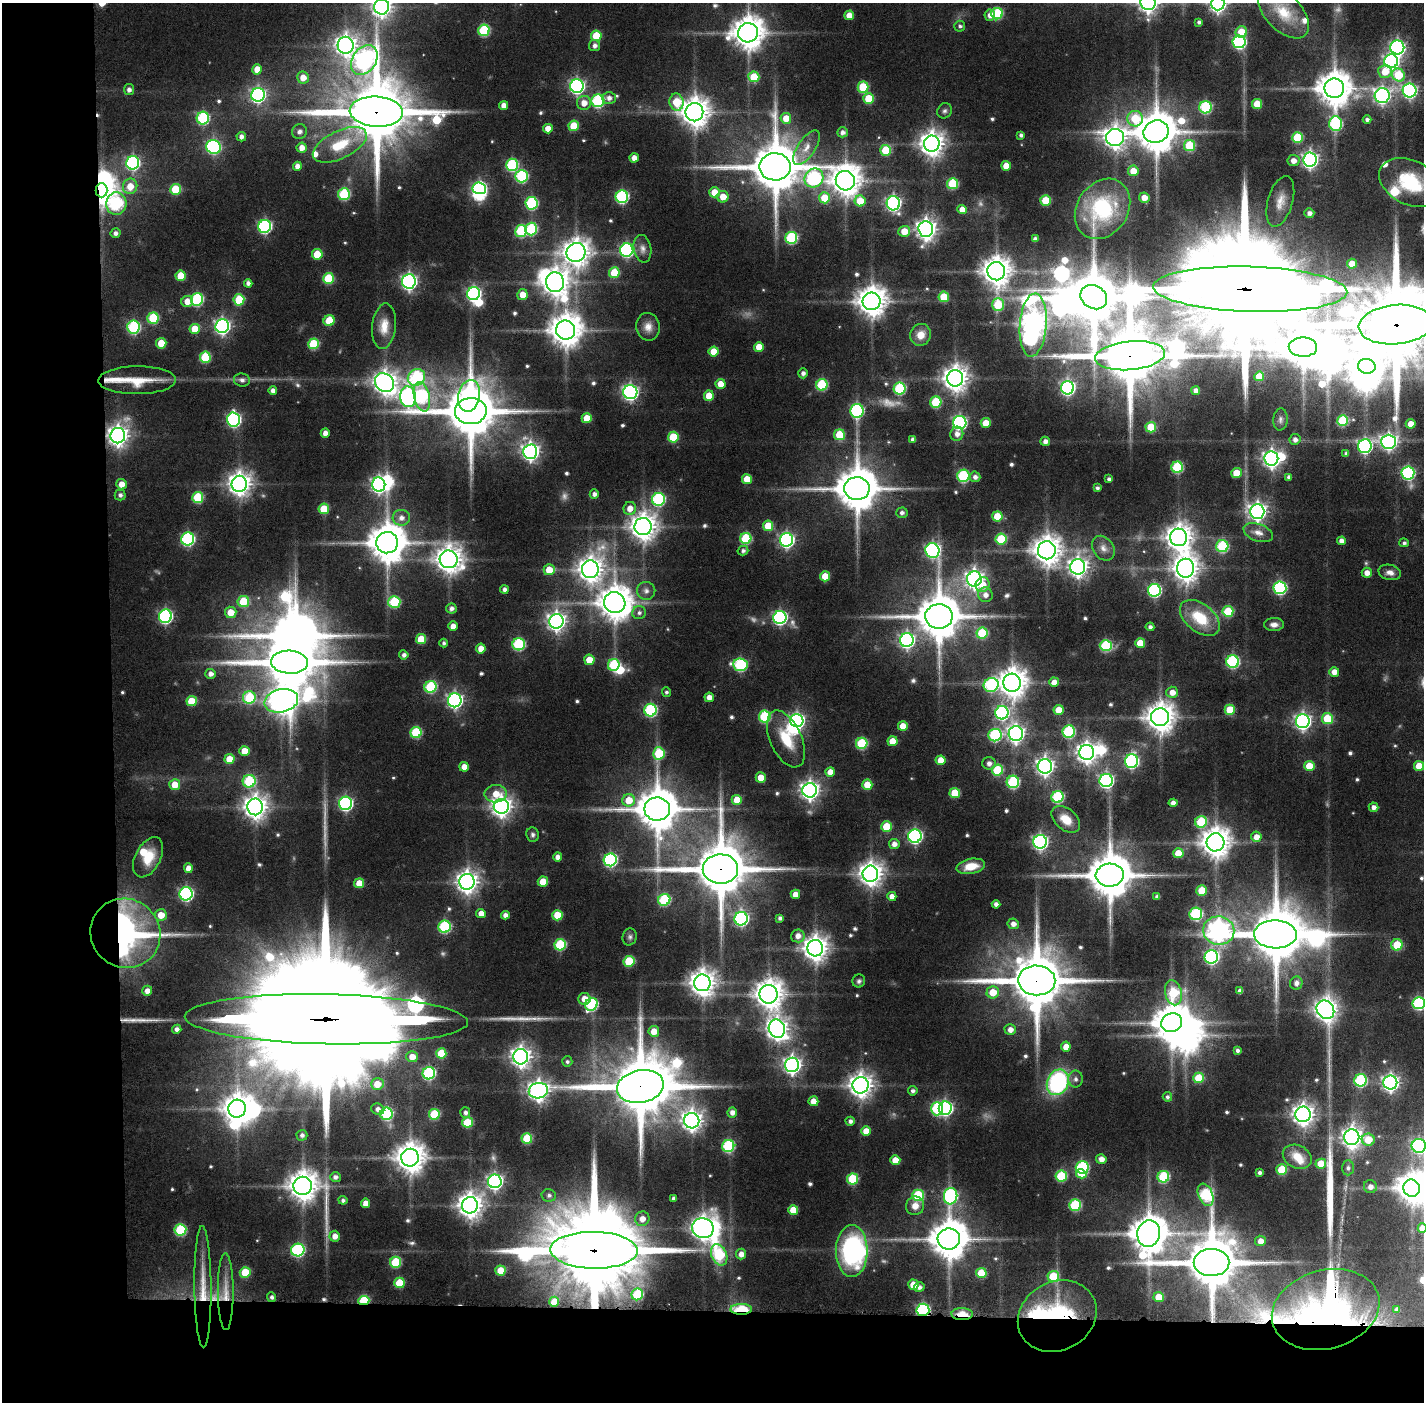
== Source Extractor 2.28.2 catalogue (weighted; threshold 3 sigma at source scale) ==
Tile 7 of 3 x 3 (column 1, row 3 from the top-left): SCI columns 1-1422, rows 34-1433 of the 4268 x 4257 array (HDU 1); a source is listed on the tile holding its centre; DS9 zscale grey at full resolution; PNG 1426 x 1404 px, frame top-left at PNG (2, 3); each listed source drawn as its Kron ellipse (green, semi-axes under 4 px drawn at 4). Shown black and unused: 14% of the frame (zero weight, under 3 of 6 exposures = <1% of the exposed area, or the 3 px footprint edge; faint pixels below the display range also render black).
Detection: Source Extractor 2.28.2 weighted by HDU 2 'WHT'; one run over the whole footprint, this tile lists its part. Background 0.0929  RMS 0.0074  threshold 0.0305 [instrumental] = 3 sigma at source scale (4.09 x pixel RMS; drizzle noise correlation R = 1.36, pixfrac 0.8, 0.05/0.05 arcsec/px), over >= 5 px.
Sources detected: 609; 12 too faint to see at this stretch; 21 inside a brighter object's white glare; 1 cosmic-ray / hot-pixel residue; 3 long thin detections or spike segments (spike, bleed or trail) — neither listed nor drawn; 7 inside a brighter listed object's ellipse — not listed separately; of the other 565, all 500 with FLUX_AUTO >= 1.64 (the completeness limit of this list) listed and drawn (65 fainter detections not listed), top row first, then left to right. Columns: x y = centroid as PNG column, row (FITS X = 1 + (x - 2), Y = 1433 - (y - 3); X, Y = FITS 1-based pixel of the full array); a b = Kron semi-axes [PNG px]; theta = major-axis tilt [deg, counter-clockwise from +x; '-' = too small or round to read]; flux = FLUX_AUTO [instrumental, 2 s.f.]
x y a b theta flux
1148 3 8 7 - 410
1218 3 7 7 - 280
382 7 8 7 - 380
1283 12 31 18 -46 22
997 14 6 5 - 48
849 15 5 5 - 8.6
990 15 6 5 - 4.7
1199 22 4 4 - 1.9
960 26 5 5 - 1.8
484 30 6 5 - 54
1241 32 6 5 - 15
748 33 10 9 - 1400
596 36 5 5 - 22
1239 42 6 6 - 120
346 45 8 8 - 460
594 46 5 5 - 3.1
1397 47 7 7 - 170
364 60 16 12 57 300
1391 61 7 7 - 190
257 69 5 5 - 9.9
1385 71 6 6 - 13
1398 75 7 6 - 29
754 77 5 5 - 21
303 78 6 6 - 8.1
577 86 7 6 - 180
863 87 5 5 - 31
1334 88 10 10 - 1600
129 90 5 5 - 2.9
1410 91 7 7 - 160
258 95 7 6 - 170
1382 96 7 7 - 220
609 98 7 6 - 3.7
869 98 5 5 - 23
598 101 6 6 - 81
676 102 8 7 - 27
584 103 7 7 - 7.3
1257 104 5 5 - 18
504 105 4 4 - 5.9
1205 107 6 6 - 68
945 111 8 7 - 2
376 112 26 15 -3 7900
694 112 9 9 - 1100
203 118 6 6 - 72
786 118 5 5 - 10
1135 119 8 7 - 31
1367 120 4 4 - 2.3
1336 124 7 6 - 90
574 126 5 5 - 22
548 129 5 5 - 8.6
299 132 8 7 - 2.9
842 132 5 5 - 3
1156 132 13 11 20 2600
1021 135 4 4 - 2.1
241 137 5 4 - 3.2
1115 137 9 8 - 540
1297 137 5 5 - 36
932 144 8 8 - 690
340 145 29 13 26 28
1189 146 5 5 - 33
214 147 7 7 - 120
302 148 5 5 - 6
806 148 20 8 56 8.2
886 150 5 5 - 31
634 158 4 4 - 5.7
1310 160 7 6 - 250
1293 161 6 5 - 5.2
133 163 6 6 - 120
512 165 6 6 - 67
297 166 4 4 - 4.7
1006 166 5 5 - 11
775 167 16 13 -1 4100
1133 171 5 5 - 12
522 176 6 6 - 77
814 178 10 9 - 95
845 181 10 9 - 1200
1410 183 33 22 -26 43
952 184 5 5 - 40
130 186 8 7 - 9.9
479 188 7 6 - 110
175 189 5 5 - 25
102 190 7 6 - 860
714 192 5 5 - 13
344 194 6 6 - 53
622 197 6 6 - 95
723 197 6 6 - 9.6
824 198 5 5 - 18
1144 198 5 5 - 7
1046 200 5 5 - 24
860 201 5 5 - 15
1280 201 26 12 74 10
531 203 6 6 - 76
893 203 7 6 - 190
116 204 11 10 - 82
962 209 5 4 - 8
1103 209 32 25 56 71
1309 213 5 4 - 3.4
265 226 6 6 - 120
531 229 6 6 - 52
926 229 7 7 - 450
521 231 6 6 - 52
904 231 6 5 - 10
115 233 5 5 - 2.7
791 238 6 6 - 67
1035 239 4 4 - 2.7
642 249 14 9 -81 4.8
627 250 6 6 - 130
576 252 10 9 - 900
317 254 5 5 - 18
1352 264 5 5 - 10
996 271 9 9 - 1000
614 273 5 5 - 24
181 276 5 5 - 17
329 278 5 5 - 34
409 281 7 7 - 220
555 282 10 9 - 870
248 283 4 4 - 3.1
1250 289 97 22 -2 41000
474 294 6 6 - 140
522 295 5 5 - 8.2
944 297 5 5 - 20
1094 297 14 11 -30 4200
197 299 6 6 - 80
239 300 5 5 - 31
187 301 6 5 - 8
872 301 9 9 - 1100
998 304 6 6 - 34
153 318 5 5 - 39
329 321 6 5 - 19
1033 325 32 13 86 890
1396 325 37 19 5 15000
222 326 7 7 - 220
384 326 23 12 84 12
133 327 6 6 - 76
648 327 14 12 -79 6.6
195 329 5 5 - 15
566 330 9 9 - 1400
920 335 11 10 - 8.5
161 343 5 5 - 15
313 344 5 5 - 37
759 347 5 5 - 10
1303 347 14 9 -2 2000
714 352 5 5 - 15
1130 356 35 14 5 6700
205 357 5 5 - 37
1367 366 9 7 -11 770
803 373 5 5 - 3.1
1259 376 5 5 - 14
416 377 9 8 - 78
955 378 8 8 - 740
137 380 39 14 1 21
242 380 8 6 -11 2.9
385 383 10 8 -44 590
720 384 5 5 - 8.6
822 385 6 5 - 50
1067 388 7 6 - 160
900 389 6 6 - 63
273 391 4 4 - 3.5
1196 391 4 4 - 4
630 392 7 7 - 220
469 396 16 11 79 110
709 396 5 5 - 15
408 397 10 8 -82 250
422 397 15 8 -77 76
936 402 5 5 - 42
471 411 16 13 1 4700
857 411 7 6 - 100
587 418 5 5 - 14
1280 419 11 7 85 2.8
234 420 7 6 - 130
1343 421 5 5 - 45
960 423 6 6 - 140
986 423 5 5 - 13
1411 424 5 5 - 9.1
1151 427 5 5 - 24
325 433 4 4 - 4.7
957 434 7 6 - 4
839 435 5 5 - 23
118 436 8 7 - 440
673 437 5 5 - 26
913 439 4 4 - 2.4
1295 439 5 5 - 3.3
1045 441 5 4 - 3.6
1389 442 7 7 - 250
1365 446 7 7 - 140
530 452 7 7 - 310
1346 453 4 3 - 1.6
1271 458 7 7 - 310
1177 467 5 5 - 52
1237 473 5 5 - 15
1408 473 6 6 - 110
963 476 6 6 - 69
975 477 5 5 - 2.9
1289 477 4 4 - 2.5
747 479 5 5 - 15
1109 479 4 4 - 2.1
122 484 5 5 - 7
239 484 8 7 - 600
379 485 7 6 - 220
1097 488 4 3 - 1.8
857 489 13 11 3 2700
594 494 4 4 - 3.2
120 495 5 5 - 2.3
198 497 5 5 - 38
658 499 6 6 - 85
630 508 6 6 - 7.6
324 509 5 5 - 22
1257 511 7 7 - 320
902 513 6 5 - 2.3
997 516 5 5 - 20
401 518 8 8 - 4.8
768 526 5 5 - 21
643 527 8 8 - 850
1258 533 15 8 -20 5.9
1179 537 9 8 - 820
746 538 5 5 - 44
188 539 6 6 - 100
1001 539 5 5 - 37
786 540 6 6 - 170
1341 541 4 4 - 4.4
387 543 11 10 - 2000
1404 543 5 4 - 1.9
1222 546 6 6 - 60
1103 548 13 10 -54 5.7
932 550 7 7 - 160
1047 550 9 9 - 1000
743 551 5 4 - 2.1
449 559 9 8 - 800
1078 567 8 7 - 370
1186 568 9 8 - 830
590 569 9 8 - 730
549 570 5 5 - 13
1390 572 11 7 -15 4.5
1367 573 5 5 - 5.3
825 576 5 5 - 13
974 579 7 7 - 360
982 585 7 7 - 11
1280 588 6 6 - 110
504 590 4 4 - 2.9
1154 590 6 6 - 100
646 591 9 9 - 3.6
985 595 7 7 - 4.7
243 601 6 5 - 25
394 602 6 6 - 47
615 603 11 10 - 1400
451 608 5 5 - 2.9
1228 611 5 5 - 33
231 612 6 5 - 12
639 613 7 6 - 2.4
165 616 7 6 - 140
939 616 14 12 2 3100
780 617 6 6 - 150
1200 618 23 14 -38 27
556 621 7 7 - 350
1274 625 10 6 2 3.7
453 626 5 4 - 5.3
1150 627 4 4 - 2.5
982 633 6 5 - 35
421 639 5 5 - 20
907 640 7 7 - 200
444 643 4 4 - 1.8
1140 643 5 5 - 14
519 644 6 6 - 68
1106 646 6 5 - 56
481 648 5 4 - 7.5
404 655 4 4 - 2.8
589 660 5 5 - 12
289 662 18 11 -4 4500
1233 662 6 6 - 90
614 665 6 6 - 45
740 665 7 6 - 80
1334 672 5 5 - 6.7
210 674 5 5 - 3.8
1054 682 5 4 - 7.3
1012 683 9 8 - 1000
991 685 7 7 - 83
431 687 6 6 - 55
666 692 5 4 - 1.6
1172 692 6 5 - 6.1
249 697 6 6 - 44
709 697 5 4 - 5.1
455 700 7 7 - 210
192 701 5 5 - 21
281 701 17 11 13 810
650 710 6 6 - 90
1059 710 5 5 - 13
1230 710 5 5 - 23
1002 713 7 6 - 130
765 717 6 6 - 53
1160 717 9 9 - 1100
1327 719 5 5 - 25
797 721 7 6 - 180
1303 721 7 7 - 260
903 726 5 5 - 13
1069 732 6 6 - 68
416 733 5 5 - 44
1016 734 7 7 - 280
995 735 7 6 - 71
786 739 30 15 -66 24
893 741 5 5 - 13
862 743 6 5 - 50
245 751 5 5 - 11
1087 752 7 7 - 470
659 753 6 5 - 35
229 759 5 5 - 16
941 760 5 5 - 9.5
1132 761 7 6 - 120
989 763 6 6 - 3.7
1045 766 7 7 - 310
1309 766 5 5 - 15
1419 766 5 5 - 14
464 767 5 4 - 6.4
997 770 5 5 - 39
830 772 5 4 - 7.5
761 778 5 5 - 10
1106 780 6 6 - 160
249 781 6 6 - 56
1013 782 6 6 - 69
175 785 5 5 - 12
867 785 5 5 - 13
810 790 7 7 - 370
955 793 5 5 - 24
496 794 11 8 3 11
1058 797 6 6 - 66
629 800 6 6 - 15
737 800 5 5 - 14
346 803 6 6 - 130
1173 803 4 4 - 4.4
501 806 7 7 - 470
255 807 8 8 - 630
1373 807 5 4 - 3.6
657 809 13 11 -1 2700
1066 819 16 10 -40 10
1201 822 6 5 - 41
887 827 5 5 - 23
533 835 7 6 - 2
915 836 6 6 - 150
1256 837 5 5 - 6.6
1040 842 7 7 - 200
1215 842 9 9 - 1100
894 844 5 5 - 4.4
1178 853 5 5 - 15
148 857 22 12 63 18
557 857 4 4 - 4.2
610 860 6 6 - 110
971 866 14 7 11 13
188 868 4 4 - 6.8
720 869 18 14 1 5000
870 874 8 8 - 650
1110 875 14 11 6 3300
467 882 8 7 - 520
543 882 5 5 - 12
359 883 5 5 - 12
1202 891 5 5 - 20
186 894 6 6 - 140
795 894 4 4 - 7
892 896 4 4 - 4.8
1157 897 4 4 - 2.2
664 900 6 6 - 53
996 904 4 4 - 3.4
481 913 5 4 - 6.2
1196 914 6 6 - 73
161 915 6 6 - 9.7
505 915 4 4 - 3.9
557 915 5 5 - 19
780 918 4 4 - 2.3
741 919 7 6 - 150
1013 924 5 5 - 4.1
444 927 6 6 - 69
1219 931 15 14 - 460
125 933 35 34 - 250
1275 934 21 14 -2 5100
798 936 7 6 - 5.4
630 937 8 7 - 2.2
560 945 6 5 - 47
1397 945 5 5 - 20
815 948 8 8 - 750
1211 957 7 6 - 140
629 961 5 5 - 33
1037 980 18 15 -1 5700
859 981 7 6 - 1.8
702 983 8 8 - 790
1296 983 6 6 - 3.8
147 991 5 5 - 4.8
1240 991 4 4 - 3.4
993 992 6 6 - 15
1173 993 13 8 -77 46
769 994 9 9 - 1000
584 999 6 6 - 7.4
1419 1003 6 6 - 88
591 1004 7 6 - 79
1325 1010 10 8 -51 600
326 1019 142 25 -1 74000
1172 1023 11 9 28 1700
177 1029 4 4 - 3
777 1029 9 8 - 470
1010 1030 6 5 - 4.6
654 1031 5 5 - 8.9
1066 1047 5 5 - 8.1
1237 1050 3 3 - 1.8
441 1053 5 5 - 22
412 1057 6 5 - 8.1
521 1057 8 7 - 440
567 1062 5 5 - 1.7
792 1065 7 7 - 310
429 1073 6 6 - 87
1199 1078 5 5 - 26
1076 1079 8 7 - 2.6
1360 1080 6 6 - 72
1058 1082 13 10 66 98
1390 1083 7 7 - 280
377 1084 6 6 - 12
861 1085 8 8 - 590
640 1087 23 16 11 6800
538 1091 10 7 10 440
913 1091 5 4 - 2.2
1167 1097 5 4 - 1.9
813 1101 5 5 - 7
945 1108 7 6 - 150
237 1109 9 8 - 1000
378 1109 7 5 -25 3.5
937 1109 6 6 - 57
732 1112 5 5 - 3.9
465 1113 5 5 - 2.6
386 1114 6 6 - 72
434 1114 5 5 - 34
1303 1114 8 7 - 520
692 1121 8 7 - 450
850 1121 5 4 - 2.6
467 1122 5 5 - 25
866 1131 5 5 - 9.9
302 1135 5 5 - 2.5
1352 1137 8 7 - 450
527 1138 5 5 - 33
1368 1140 6 6 - 15
728 1146 6 6 - 70
1419 1146 7 7 - 140
1297 1157 15 11 -25 11
410 1158 9 9 - 1100
1101 1159 5 5 - 4.8
895 1160 5 4 - 9.4
1321 1164 5 5 - 17
1082 1167 6 6 - 81
1348 1168 7 6 - 2.1
1282 1170 5 5 - 29
1260 1173 4 3 - 2
1081 1174 5 4 - 13
1061 1176 6 5 - 43
335 1177 5 5 - 2.5
1163 1177 6 6 - 58
852 1179 5 5 - 39
495 1181 7 6 - 220
303 1186 9 9 - 1100
1370 1187 6 6 - 3.9
1412 1188 9 8 - 990
549 1195 7 6 - 2.4
918 1195 6 5 - 43
1206 1195 12 7 -67 78
951 1196 8 6 83 110
673 1198 4 3 - 2.1
343 1200 4 4 - 1.9
365 1203 4 4 - 6
470 1205 8 8 - 740
1075 1205 6 5 - 56
915 1206 9 9 - 6.7
793 1210 5 5 - 14
642 1219 7 7 - 6.8
703 1228 10 10 - 690
1422 1228 4 4 - 5.7
180 1230 6 5 - 52
1149 1234 13 11 75 1900
335 1236 5 5 - 5.5
949 1239 11 10 - 2100
1260 1241 5 5 - 5.8
298 1250 6 6 - 100
594 1250 44 18 -1 19000
852 1251 26 16 90 110
741 1254 5 5 - 5.3
719 1255 11 7 -66 44
395 1262 5 5 - 39
1212 1262 18 13 1 4900
500 1271 5 5 - 15
245 1272 5 5 - 22
981 1273 5 5 - 21
1053 1276 6 5 - 32
399 1283 5 5 - 25
913 1285 5 5 - 9.4
203 1287 60 8 -89 22
919 1287 5 5 - 2.9
226 1292 38 8 -90 13
637 1294 6 6 - 42
272 1297 5 4 - 2.6
1159 1297 5 5 - 13
364 1300 5 4 - 40
554 1302 5 5 - 10
741 1309 11 5 0 30
1326 1309 55 39 15 350
1397 1309 4 4 - 2.7
923 1310 6 6 - 110
962 1314 11 6 -1 14
1057 1316 41 34 29 190
Overlapping masked pixels (flux is a lower limit): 22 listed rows (the first 20) at x y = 376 112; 102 190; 1250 289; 1396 325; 1130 356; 471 411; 118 436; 720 869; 125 933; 1037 980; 326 1019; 640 1087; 594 1250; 1212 1262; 203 1287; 226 1292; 364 1300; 741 1309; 1326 1309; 923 1310
Isophote crosses this tile's border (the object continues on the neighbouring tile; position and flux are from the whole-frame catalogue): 9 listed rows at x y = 1148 3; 1218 3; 382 7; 1410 183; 1250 289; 1396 325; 1419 1003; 1419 1146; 1422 1228